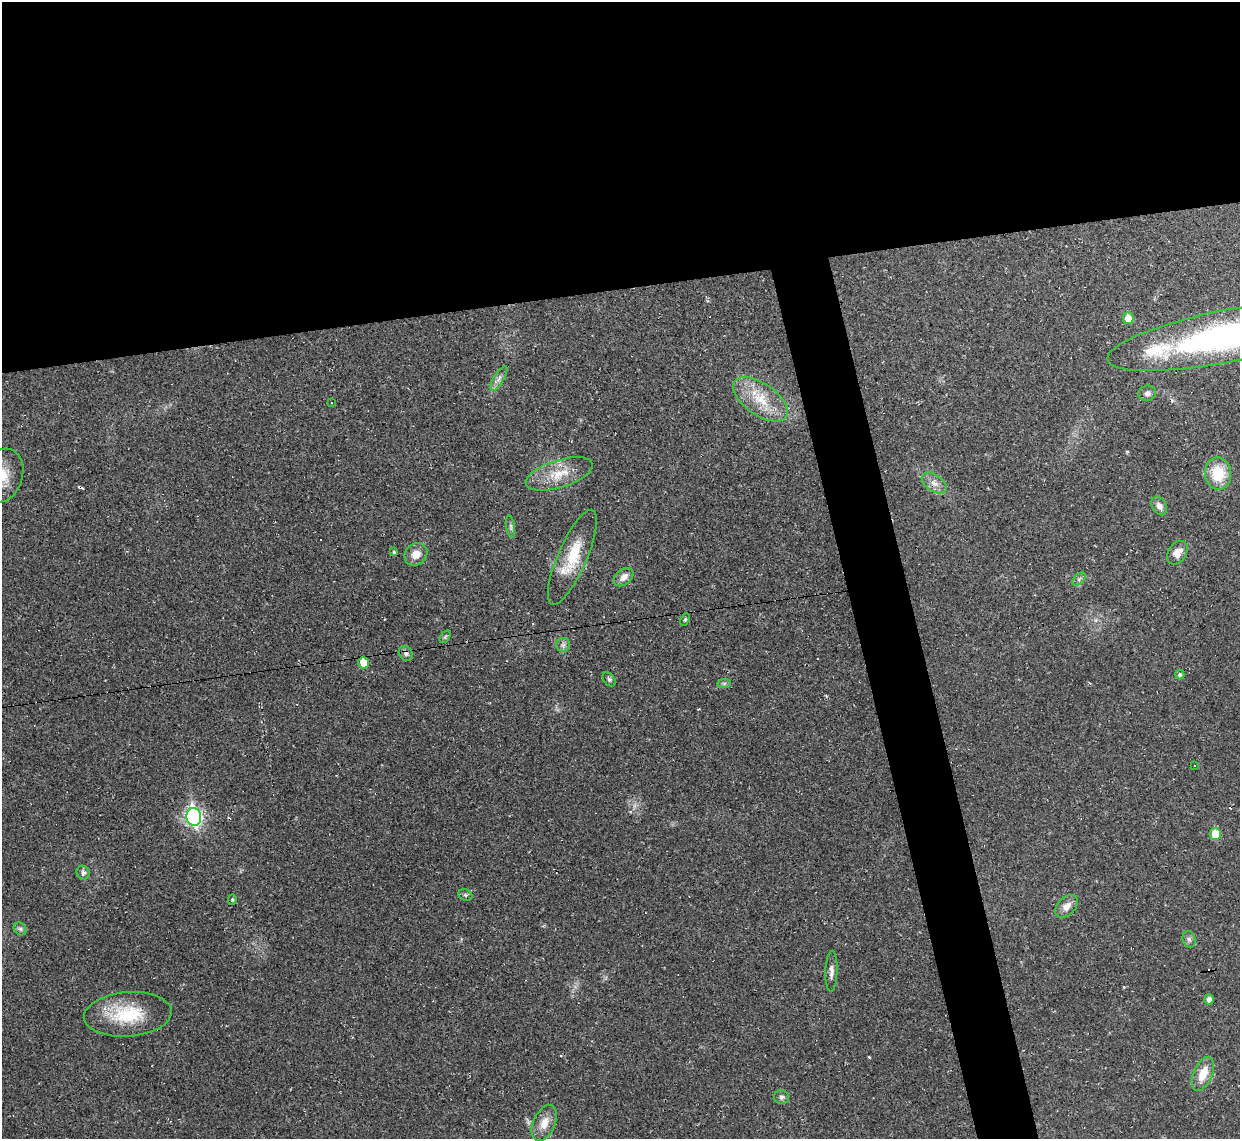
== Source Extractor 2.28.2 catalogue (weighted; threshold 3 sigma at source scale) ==
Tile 2 of 4 x 4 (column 2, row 1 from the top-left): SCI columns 1239-2476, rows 3547-4683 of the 4953 x 4933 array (HDU 1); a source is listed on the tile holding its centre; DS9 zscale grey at full resolution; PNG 1242 x 1141 px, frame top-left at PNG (2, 2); each listed source drawn as its Kron ellipse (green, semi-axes under 4 px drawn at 4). Shown black and unused: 29% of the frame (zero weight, under 2 of 3 exposures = <1% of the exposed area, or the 3 px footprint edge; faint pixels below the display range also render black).
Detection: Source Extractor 2.28.2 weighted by HDU 2 'WHT'; one run over the whole footprint, this tile lists its part. Background 0.0341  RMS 0.0064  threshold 0.0287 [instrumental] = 3 sigma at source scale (4.5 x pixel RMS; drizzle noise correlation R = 1.50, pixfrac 1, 0.05/0.05 arcsec/px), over >= 5 px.
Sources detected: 48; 1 too faint to see at this stretch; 5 cosmic-ray / hot-pixel residue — neither listed nor drawn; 1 inside a brighter listed object's ellipse — not listed separately; the other 41 listed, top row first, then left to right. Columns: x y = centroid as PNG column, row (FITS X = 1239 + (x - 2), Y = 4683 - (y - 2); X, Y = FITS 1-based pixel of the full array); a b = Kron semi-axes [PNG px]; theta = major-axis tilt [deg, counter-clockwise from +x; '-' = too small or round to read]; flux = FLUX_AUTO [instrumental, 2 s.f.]
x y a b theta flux
1128 318 6 5 - 9.3
1227 336 122 26 11 200
499 378 14 5 58 3
1147 393 9 8 - 2.3
760 399 31 16 -35 19
332 402 3 2 - 0.89
1218 473 16 13 -81 19
559 474 35 13 17 16
2 476 27 20 71 17
934 483 14 8 -35 4.7
1159 506 10 7 -60 3.8
511 527 11 4 -82 1.7
394 552 4 4 - 0.91
1177 553 13 9 58 6.2
416 554 12 10 41 6.8
572 557 51 14 66 23
624 577 11 7 41 4.1
1079 579 8 5 46 1.6
685 620 6 4 63 0.87
445 637 7 4 55 0.91
563 645 7 7 - 1.9
406 653 8 6 -56 1.9
363 663 6 5 - 9.6
1180 675 5 4 - 1.5
609 679 8 5 -51 1.4
724 683 7 4 1 1.2
1194 765 3 2 - 0.42
194 817 9 7 -78 190
1215 834 6 5 - 12
83 873 7 6 - 2.5
465 895 7 5 -21 1.2
232 899 5 4 - 0.79
1067 906 13 9 45 5.1
20 929 7 6 - 1.5
1189 939 8 6 -72 1.9
831 971 20 6 88 3.5
1209 999 5 5 - 3.1
128 1014 44 22 5 34
1203 1074 18 9 67 11
782 1097 7 7 - 1.7
544 1123 19 11 65 8.3
Overlapping masked pixels (flux is a lower limit): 1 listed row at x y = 406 653
Isophote crosses this tile's border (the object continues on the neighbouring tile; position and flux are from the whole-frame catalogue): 2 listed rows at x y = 1227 336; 2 476